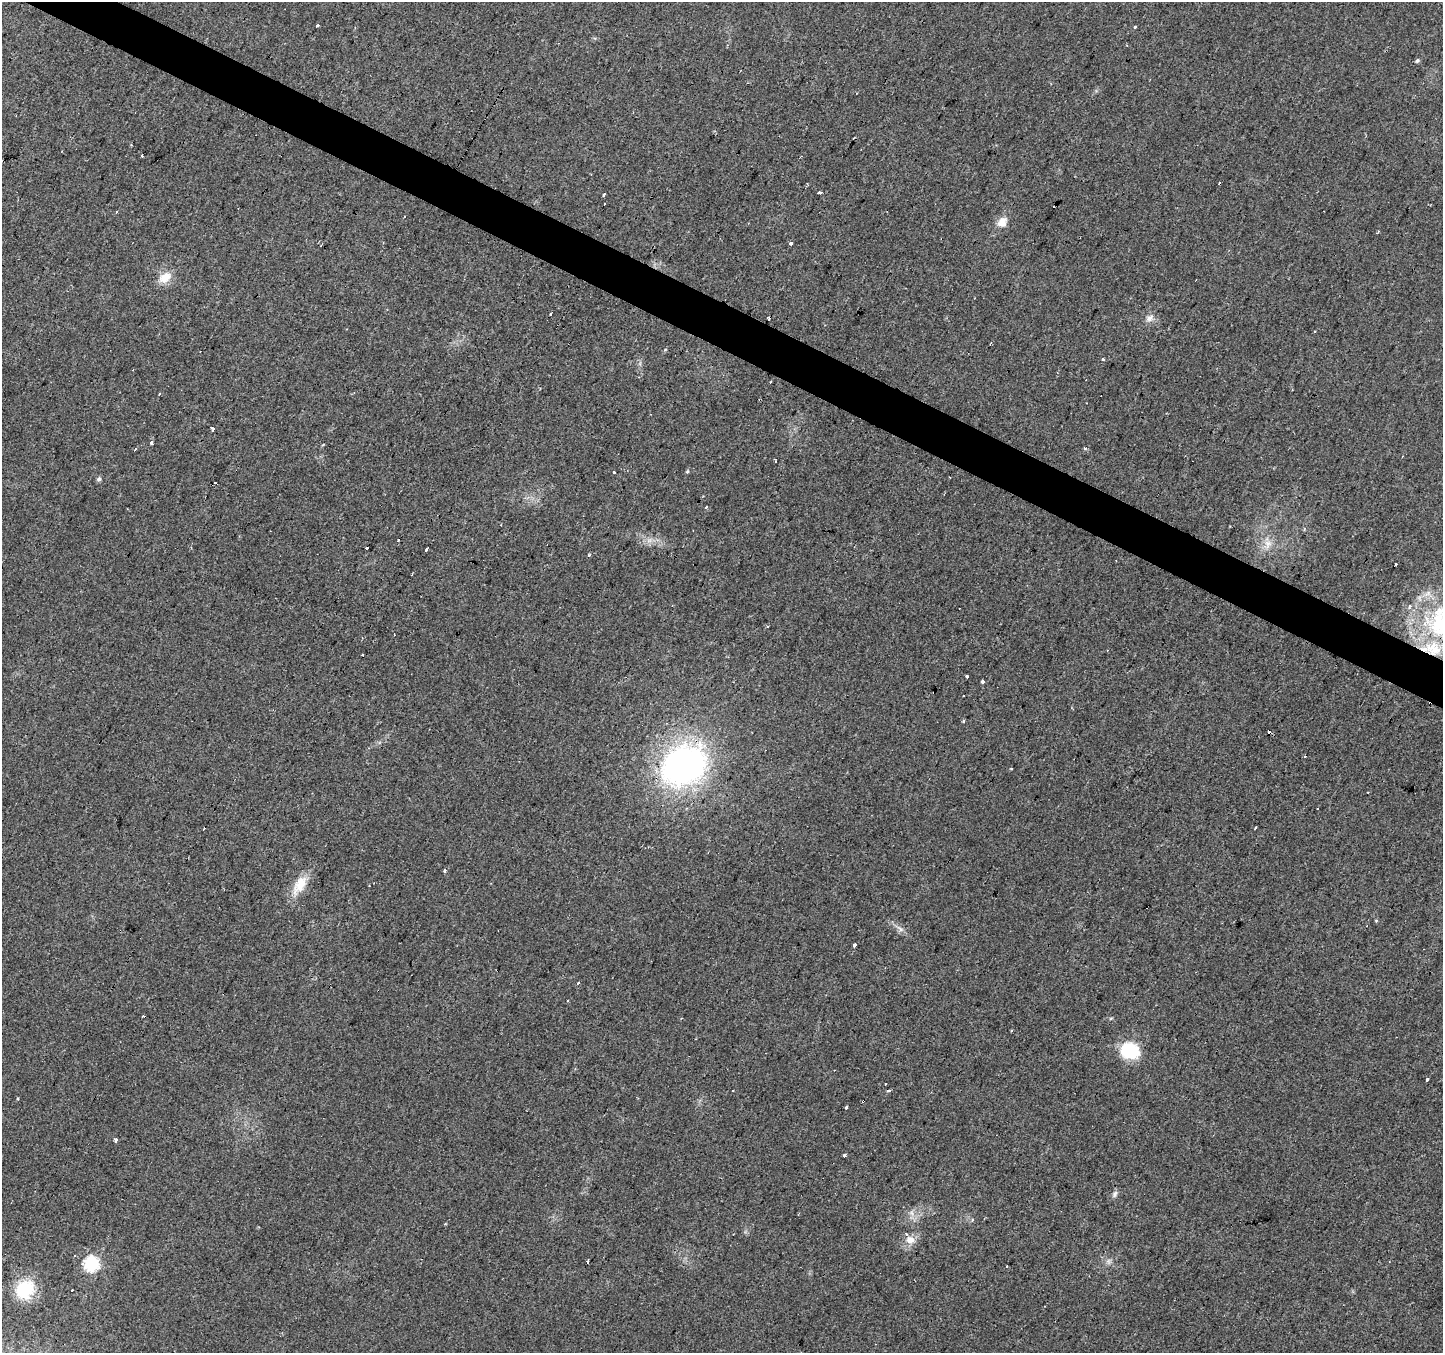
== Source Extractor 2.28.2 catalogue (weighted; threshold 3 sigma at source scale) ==
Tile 11 of 4 x 4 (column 3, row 3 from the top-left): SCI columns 2881-4321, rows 1550-2900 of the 5769 x 5864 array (HDU 1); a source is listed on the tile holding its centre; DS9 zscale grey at full resolution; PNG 1445 x 1355 px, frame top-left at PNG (2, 2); no overlay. Shown black and unused: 3% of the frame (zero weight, under 2 of 3 exposures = <1% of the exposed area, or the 3 px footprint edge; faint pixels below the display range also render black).
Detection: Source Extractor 2.28.2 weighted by HDU 2 'WHT'; one run over the whole footprint, this tile lists its part. Background 0.0299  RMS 0.0062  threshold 0.0278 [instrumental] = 3 sigma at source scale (4.5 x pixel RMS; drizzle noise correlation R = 1.50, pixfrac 1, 0.0396/0.0396 arcsec/px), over >= 5 px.
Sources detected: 86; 29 cosmic-ray / hot-pixel residue — not listed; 3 inside a brighter listed object's ellipse — not listed separately; the other 54 listed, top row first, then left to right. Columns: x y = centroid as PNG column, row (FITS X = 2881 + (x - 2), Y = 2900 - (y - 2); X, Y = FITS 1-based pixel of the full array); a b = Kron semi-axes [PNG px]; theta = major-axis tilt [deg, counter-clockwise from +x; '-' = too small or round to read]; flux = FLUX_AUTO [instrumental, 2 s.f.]
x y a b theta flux
318 26 3 3 - 8.1
1135 27 3 3 - 1.5
1417 61 6 5 - 1.2
820 192 4 3 - 5.7
604 194 4 3 - 1.9
1002 222 12 9 50 6.5
1378 232 4 2 - 0.62
791 244 3 3 - 2.1
165 277 18 12 36 8.7
1150 318 11 9 39 3.6
1315 332 3 2 - 0.69
1103 359 4 3 - 1.8
159 394 3 3 - 1.8
213 428 4 4 - 12
151 443 3 3 - 3.3
1086 448 5 3 - 0.91
687 471 5 4 - 0.76
615 472 3 3 - 5.2
99 479 6 5 - 1.6
706 507 3 2 - 1.3
1268 544 14 10 70 6.1
426 549 3 3 - 2.6
589 555 4 3 - 1.2
1396 564 3 3 - 2.1
1439 624 51 38 -85 79
967 677 3 3 - 4.8
983 682 4 3 - 4.4
963 696 3 3 - 0.87
1430 704 11 3 -22 15
964 721 3 3 - 1.5
684 765 45 35 31 200
1011 769 3 2 - 0.83
1255 828 3 3 - 2.3
445 871 3 3 - 10
300 885 30 14 58 13
900 929 13 5 -42 2.7
855 945 3 3 - 12
1129 1050 20 16 -9 29
1427 1080 3 3 - 7.5
885 1084 2 2 - 0.5
732 1090 3 2 - 1.1
889 1091 4 3 - 3.8
17 1098 3 3 - 0.85
863 1101 4 3 - 3.5
846 1107 3 3 - 3
116 1140 3 3 - 10
844 1155 3 3 - 20
1114 1194 9 7 67 2
912 1213 7 4 -71 1.7
910 1240 13 11 -8 6.1
588 1261 4 3 - 2.9
1109 1261 7 4 72 1.5
91 1264 7 7 - 100
25 1289 20 18 36 28
Overlapping masked pixels (flux is a lower limit): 3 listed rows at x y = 1430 704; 684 765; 863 1101
Isophote crosses this tile's border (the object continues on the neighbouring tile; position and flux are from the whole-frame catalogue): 1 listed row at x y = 1439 624